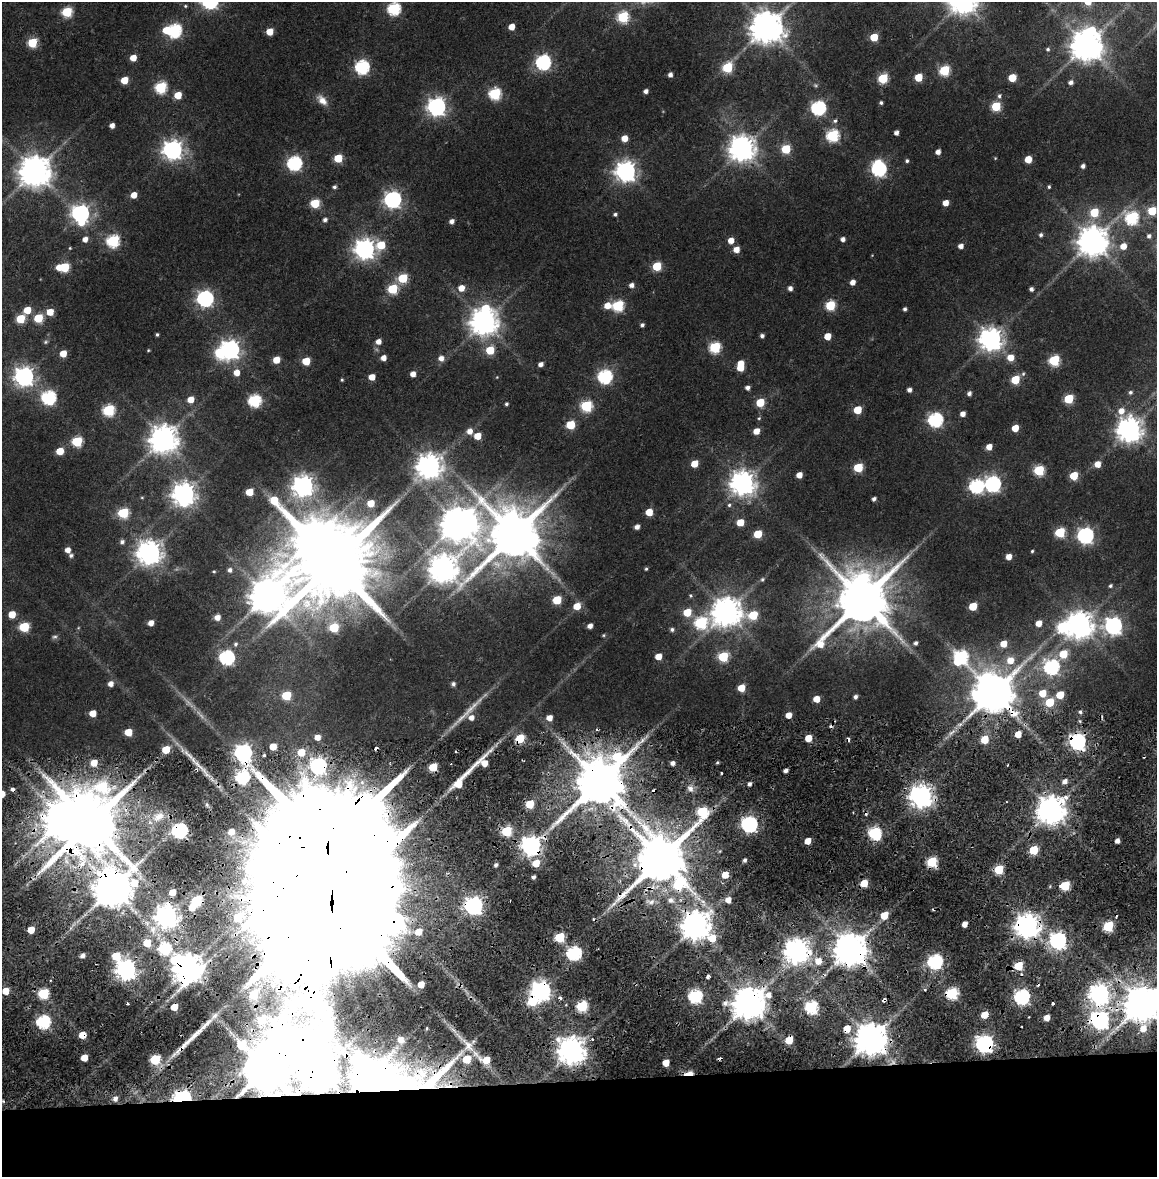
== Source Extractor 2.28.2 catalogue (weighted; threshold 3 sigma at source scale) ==
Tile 14 of 4 x 4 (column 2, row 4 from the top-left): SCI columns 1168-2322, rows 75-1249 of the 4634 x 4850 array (HDU 1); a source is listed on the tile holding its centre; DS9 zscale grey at full resolution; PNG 1159 x 1179 px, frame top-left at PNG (2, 2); no overlay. Shown black and unused: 8% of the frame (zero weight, under 2 of 4 exposures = <1% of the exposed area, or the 3 px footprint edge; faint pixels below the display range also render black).
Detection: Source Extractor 2.28.2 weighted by HDU 2 'WHT'; one run over the whole footprint, this tile lists its part. Background 0.0247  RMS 0.0043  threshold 0.0193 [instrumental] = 3 sigma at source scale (4.5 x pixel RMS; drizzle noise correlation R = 1.50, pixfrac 1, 0.0396/0.0396 arcsec/px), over >= 5 px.
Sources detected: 416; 3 too faint to see at this stretch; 14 inside a brighter object's white glare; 20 cosmic-ray / hot-pixel residue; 3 long thin detections or spike segments (spike, bleed or trail) — not listed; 6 inside a brighter listed object's ellipse — not listed separately; the other 370 listed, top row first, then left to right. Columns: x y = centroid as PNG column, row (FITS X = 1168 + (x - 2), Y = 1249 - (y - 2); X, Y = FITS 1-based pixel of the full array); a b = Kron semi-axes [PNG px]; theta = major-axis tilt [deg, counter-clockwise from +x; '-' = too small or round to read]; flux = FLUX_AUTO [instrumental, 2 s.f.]
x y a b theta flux
185 6 5 4 - 0.6
394 9 6 6 - 58
67 12 6 6 - 26
623 17 6 6 - 36
511 27 5 5 - 5.4
766 27 10 9 - 980
174 31 7 6 - 73
270 32 5 5 - 7.6
874 37 5 5 - 14
32 43 6 5 - 24
1086 45 10 8 64 880
1048 49 5 4 - 0.7
133 58 5 5 - 6.1
543 62 7 6 - 100
362 67 7 6 - 81
727 67 6 6 - 27
944 70 6 5 - 32
670 75 4 4 - 1.8
918 77 5 5 - 13
883 78 6 5 - 28
1012 78 5 5 - 13
124 80 5 5 - 8.9
1071 82 5 4 - 1.7
161 87 6 6 - 45
646 91 4 4 - 1.8
495 94 6 6 - 46
178 95 5 5 - 9.1
999 96 7 6 - 1.2
322 100 15 9 -48 3.9
881 103 4 3 - 0.86
996 106 6 5 - 24
436 107 7 7 - 210
818 108 7 6 - 90
835 121 7 6 - 1.2
112 125 4 4 - 2.6
896 133 4 4 - 2
833 135 6 6 - 53
624 138 5 5 - 5.7
742 149 9 9 - 520
786 149 6 5 - 21
172 150 8 7 - 240
938 152 5 4 - 2.5
338 158 5 5 - 15
995 158 4 4 - 0.36
1028 159 5 5 - 8.1
907 161 5 4 - 0.87
294 163 7 6 - 94
1083 166 4 4 - 1.5
879 168 8 7 - 100
35 171 10 9 - 880
626 171 8 8 - 280
334 187 5 4 - 0.97
1049 187 4 4 - 0.64
134 195 5 5 - 4.8
392 199 7 7 - 160
315 203 6 5 - 19
946 203 5 4 - 4.6
1152 211 5 5 - 17
1094 212 6 5 - 17
80 213 8 7 - 190
615 214 4 4 - 0.93
1132 218 7 7 - 66
325 220 5 5 - 1.5
452 221 5 4 - 1.9
1041 235 5 4 - 1.1
1149 236 6 6 - 1.4
85 239 5 5 - 2.9
843 239 4 4 - 1.8
731 240 5 5 - 4.4
113 241 6 6 - 56
1093 241 9 9 - 750
381 245 8 7 - 12
961 246 5 4 - 2.6
1123 246 6 6 - 5
70 248 3 3 - 0.36
365 249 8 7 - 280
736 249 5 5 - 4.9
657 266 6 5 - 19
64 267 6 6 - 25
403 278 6 5 - 23
853 282 5 4 - 3
631 285 5 5 - 2.2
461 288 6 5 - 5.2
790 288 5 4 - 1.9
393 289 6 6 - 25
1031 289 4 4 - 1.4
205 298 7 7 - 140
830 305 6 5 - 25
607 306 6 6 - 5.4
618 306 6 6 - 43
905 309 4 4 - 1.2
27 310 6 5 - 8.1
50 312 5 5 - 7
38 318 6 5 - 18
21 319 6 5 - 16
484 322 9 8 - 610
642 325 4 4 - 1.1
157 334 3 3 - 0.65
762 336 4 4 - 1.4
827 336 5 5 - 7
991 339 8 8 - 390
45 342 7 5 32 0.76
378 342 5 5 - 3
715 347 6 6 - 43
230 349 8 7 - 240
148 350 3 3 - 0.39
490 350 6 6 - 14
63 353 5 5 - 7.4
1010 357 6 6 - 5.4
383 358 5 5 - 3.1
441 358 7 6 - 2.7
276 360 5 5 - 7.6
1054 360 6 6 - 38
306 361 5 5 - 11
540 364 5 4 - 2.1
740 368 6 5 - 8.1
237 373 6 6 - 4.7
413 374 5 4 - 3.3
1023 374 7 5 73 0.86
24 376 8 7 - 250
605 376 7 6 - 83
372 377 5 5 - 5.4
497 377 4 3 - 0.32
342 380 4 3 - 0.51
1015 380 5 5 - 18
747 388 5 4 - 1.8
909 390 4 4 - 1.8
1130 392 6 5 - 1
969 393 4 4 - 1.6
49 397 7 6 - 80
191 399 5 5 - 5.4
1069 399 6 5 - 24
254 400 6 6 - 57
760 402 5 5 - 15
506 404 4 3 - 0.86
586 406 6 6 - 43
109 410 6 6 - 44
858 410 5 5 - 13
963 414 4 4 - 2.8
759 418 5 5 - 0.57
935 419 7 6 - 90
570 425 6 5 - 18
1015 428 5 5 - 7.5
1129 429 10 8 -68 470
469 431 7 7 - 3
756 431 5 5 - 5.2
477 436 6 5 - 6.3
164 439 9 9 - 650
77 441 6 6 - 32
989 447 5 5 - 4.8
60 451 5 5 - 9.3
694 464 5 5 - 7.7
1097 464 6 5 - 4.7
429 466 9 8 - 480
858 467 6 5 - 19
1039 470 6 6 - 33
799 475 5 5 - 4.2
1074 476 5 5 - 15
743 483 9 8 - 460
993 484 7 7 - 120
303 486 8 8 - 310
976 486 7 7 - 79
249 492 5 5 - 9.1
184 494 8 8 - 390
142 497 5 3 - 0.42
874 499 4 4 - 1.4
371 503 5 5 - 7.7
729 505 6 5 - 0.92
649 512 5 5 - 8.2
123 513 6 6 - 33
740 522 5 5 - 8.5
457 523 9 8 - 930
637 527 5 4 - 2.2
1060 532 6 5 - 29
514 534 18 16 8 2900
758 534 5 5 - 15
1085 535 7 7 - 140
122 542 6 5 - 1.4
68 550 5 5 - 3.1
1032 551 4 3 - 0.58
149 553 8 8 - 460
71 555 5 5 - 1.1
1009 557 5 5 - 4
333 563 22 18 90 7300
443 569 10 10 - 620
646 569 4 3 - 0.63
230 570 5 5 - 1.5
214 571 4 3 - 0.47
762 579 6 5 - 0.73
1110 586 5 4 - 0.83
267 596 21 17 32 1100
690 596 5 5 - 0.69
862 599 18 15 61 3300
557 600 6 5 - 16
577 606 6 6 - 7
973 606 5 5 - 14
687 612 6 5 - 12
726 612 9 9 - 720
12 614 5 5 - 7.6
753 615 8 6 9 19
217 617 6 5 - 3.3
151 623 5 4 - 3.9
701 623 8 7 - 53
1039 623 5 5 - 4.9
1079 625 9 9 - 550
1113 625 8 7 - 170
590 626 5 4 - 2.6
24 627 6 5 - 27
1062 627 9 7 -85 34
78 628 5 4 - 0.43
334 628 6 6 - 19
672 629 6 5 - 1.1
603 635 5 4 - 0.51
54 637 8 6 27 0.97
915 643 5 4 - 1.3
235 644 7 6 - 1.1
1003 644 5 5 - 6.8
1063 654 6 5 - 14
658 656 5 5 - 5.9
227 657 7 6 - 100
723 657 6 6 - 27
961 657 9 8 - 73
1010 660 9 8 - 5.9
1051 667 7 7 - 100
110 684 5 5 - 2.9
453 684 5 5 - 1.2
741 688 5 5 - 8.3
993 692 13 12 - 1800
1042 693 6 6 - 8.5
286 695 6 5 - 19
1060 695 6 5 - 11
855 697 4 4 - 1.2
816 699 5 5 - 5.8
1050 702 6 5 - 18
1080 712 5 4 - 0.99
93 713 5 5 - 5.9
789 715 5 5 - 4.7
471 717 6 5 - 2.8
549 718 5 5 - 4.2
128 732 5 5 - 9.9
952 732 14 4 34 2.2
1018 734 5 5 - 6.8
317 737 5 4 - 3.4
808 738 5 5 - 7.7
520 739 6 5 - 25
985 739 5 5 - 13
1077 741 7 7 - 150
273 747 5 5 - 7.7
166 749 5 5 - 12
301 752 6 6 - 9.3
264 755 4 3 - 1
717 762 4 3 - 0.67
94 763 6 5 - 7.7
484 763 10 6 -78 6.7
672 763 4 4 - 2
433 767 5 5 - 15
785 771 4 4 - 1.6
721 773 3 2 - 0.45
600 781 17 12 55 3000
1065 781 6 5 - 2.3
362 782 8 7 - 3.3
458 784 10 7 43 8.5
749 784 4 4 - 1.6
690 788 9 8 - 2.4
921 796 8 8 - 410
530 804 5 5 - 14
1051 810 9 8 - 740
702 812 13 6 63 41
158 816 17 10 27 5
90 823 20 13 75 4400
749 824 7 6 - 150
179 830 6 6 - 110
507 831 6 5 - 31
231 832 6 5 - 5
874 833 7 6 - 62
808 841 5 4 - 6
1117 841 4 4 - 2.2
531 845 8 7 - 270
1033 850 6 5 - 21
660 858 13 12 - 3200
745 860 4 3 - 1.2
932 862 6 6 - 29
536 863 6 5 - 11
496 865 4 3 - 1.1
999 869 6 5 - 23
725 875 5 5 - 7.5
533 877 4 3 - 1.2
244 881 4 3 - 0.86
864 883 5 5 - 12
678 885 19 16 72 36
1065 886 6 5 - 24
113 888 13 12 - 1800
172 892 5 5 - 7.7
728 900 5 5 - 3.9
196 901 6 6 - 38
651 902 13 7 -4 2.6
331 903 94 25 86 58000
614 904 11 3 35 1.6
474 906 7 7 - 200
884 915 6 5 - 9.3
166 916 8 8 - 450
238 917 5 5 - 14
965 924 5 4 - 3.8
696 925 9 8 - 780
1027 926 8 8 - 510
1108 926 6 5 - 38
31 930 5 5 - 7.7
419 932 6 6 - 7.8
560 937 6 5 - 29
712 938 9 7 -30 11
1058 940 7 7 - 150
147 943 5 5 - 9.8
164 949 6 6 - 52
850 949 9 9 - 1100
797 950 8 8 - 510
574 953 7 6 - 89
82 955 5 4 - 2.2
116 956 6 6 - 14
818 961 7 7 - 5.8
935 961 7 6 - 100
1018 966 5 5 - 20
187 968 10 9 - 820
126 969 7 7 - 310
708 977 4 3 - 2.4
421 984 5 5 - 7.7
925 989 3 3 - 1.2
5 991 5 5 - 7
541 991 7 7 - 260
43 993 6 5 - 34
952 993 6 6 - 58
1099 994 8 8 - 260
253 995 5 5 - 12
695 996 6 6 - 81
1022 997 7 6 - 120
560 998 4 3 - 1.9
884 1000 4 3 - 1.7
748 1003 10 9 - 1200
1142 1003 10 9 - 1400
127 1004 3 3 - 0.72
1053 1004 3 3 - 2.4
582 1006 6 5 - 42
811 1007 6 6 - 73
985 1015 5 5 - 9.3
1047 1018 5 5 - 4.7
261 1020 5 5 - 12
1100 1020 9 7 -28 160
43 1022 6 6 - 83
427 1028 5 3 - 0.51
1143 1028 7 6 - 5.5
83 1035 5 5 - 11
871 1039 9 9 - 1100
400 1040 5 5 - 2.9
789 1040 6 5 - 11
984 1044 7 7 - 190
468 1046 19 10 -57 6.4
181 1048 44 7 43 10
337 1048 5 5 - 2.2
572 1050 9 8 - 650
84 1058 5 5 - 7.3
467 1059 5 5 - 17
155 1060 6 5 - 32
486 1060 7 6 - 8
666 1063 5 5 - 6.4
266 1069 14 11 -63 2800
319 1072 9 8 - 1300
689 1074 9 3 5 9.4
368 1075 9 8 - 1500
449 1085 15 10 26 6.8
183 1098 7 5 8 180
115 1099 6 6 - 2.4
Overlapping masked pixels (flux is a lower limit): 42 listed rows (the first 20) at x y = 993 692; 520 739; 1077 741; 600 781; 921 796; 90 823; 179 830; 531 845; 660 858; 932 862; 864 883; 678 885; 113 888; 196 901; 331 903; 474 906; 166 916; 696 925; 1027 926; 850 949
Isophote crosses this tile's border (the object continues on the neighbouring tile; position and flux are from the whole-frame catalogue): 1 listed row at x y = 1142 1003